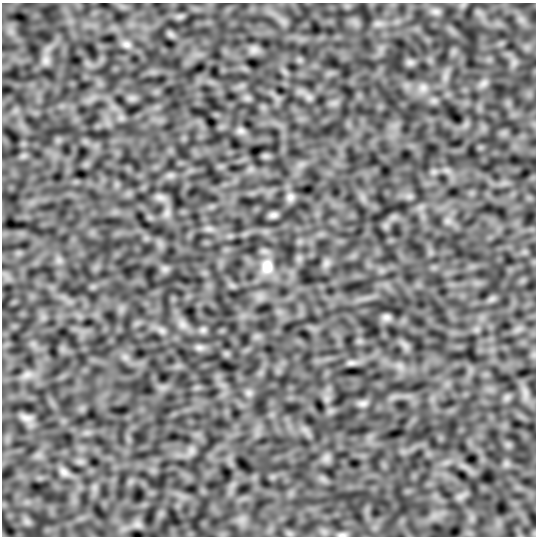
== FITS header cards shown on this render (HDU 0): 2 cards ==
NAXIS1  =                  534
NAXIS2  =                  534

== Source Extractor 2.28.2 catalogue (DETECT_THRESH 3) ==
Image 534 x 534 px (HDU 0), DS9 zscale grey, 1 PNG px = 1 image px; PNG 538 x 538 px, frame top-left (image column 1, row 534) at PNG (2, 3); no overlay
Background -0.163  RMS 8.5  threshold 25.4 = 3 sigma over >= 5 px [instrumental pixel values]
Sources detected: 29; all 29 listed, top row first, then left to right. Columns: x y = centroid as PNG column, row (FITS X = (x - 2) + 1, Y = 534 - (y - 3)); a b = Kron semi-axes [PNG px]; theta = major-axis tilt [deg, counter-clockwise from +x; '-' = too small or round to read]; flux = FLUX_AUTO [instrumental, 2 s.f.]
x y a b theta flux
435 11 10 6 -6 2300
126 44 12 8 -8 2500
254 50 11 9 15 3000
46 60 9 9 - 2900
410 62 8 5 0 1800
483 83 11 7 39 2800
423 88 11 10 - 3900
241 131 11 8 -17 2300
160 197 12 7 -15 2900
290 197 11 10 - 2700
167 213 7 7 - 2300
273 215 10 7 22 2000
326 263 8 6 45 2300
267 267 23 18 89 11000
165 269 7 5 -45 1900
386 317 11 9 -9 2200
182 324 12 8 -58 3700
203 330 9 7 1 1900
162 331 8 5 0 1800
199 347 10 8 -9 2300
351 363 13 6 3 2300
27 375 12 8 19 3700
249 393 7 7 - 2000
363 403 13 8 7 2500
26 418 18 9 -16 3700
326 458 7 5 45 2200
64 472 14 9 -41 2800
138 524 9 8 - 2600
342 535 13 5 3 1900
At the frame edge (FLAGS 8, measured only in part): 1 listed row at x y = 342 535